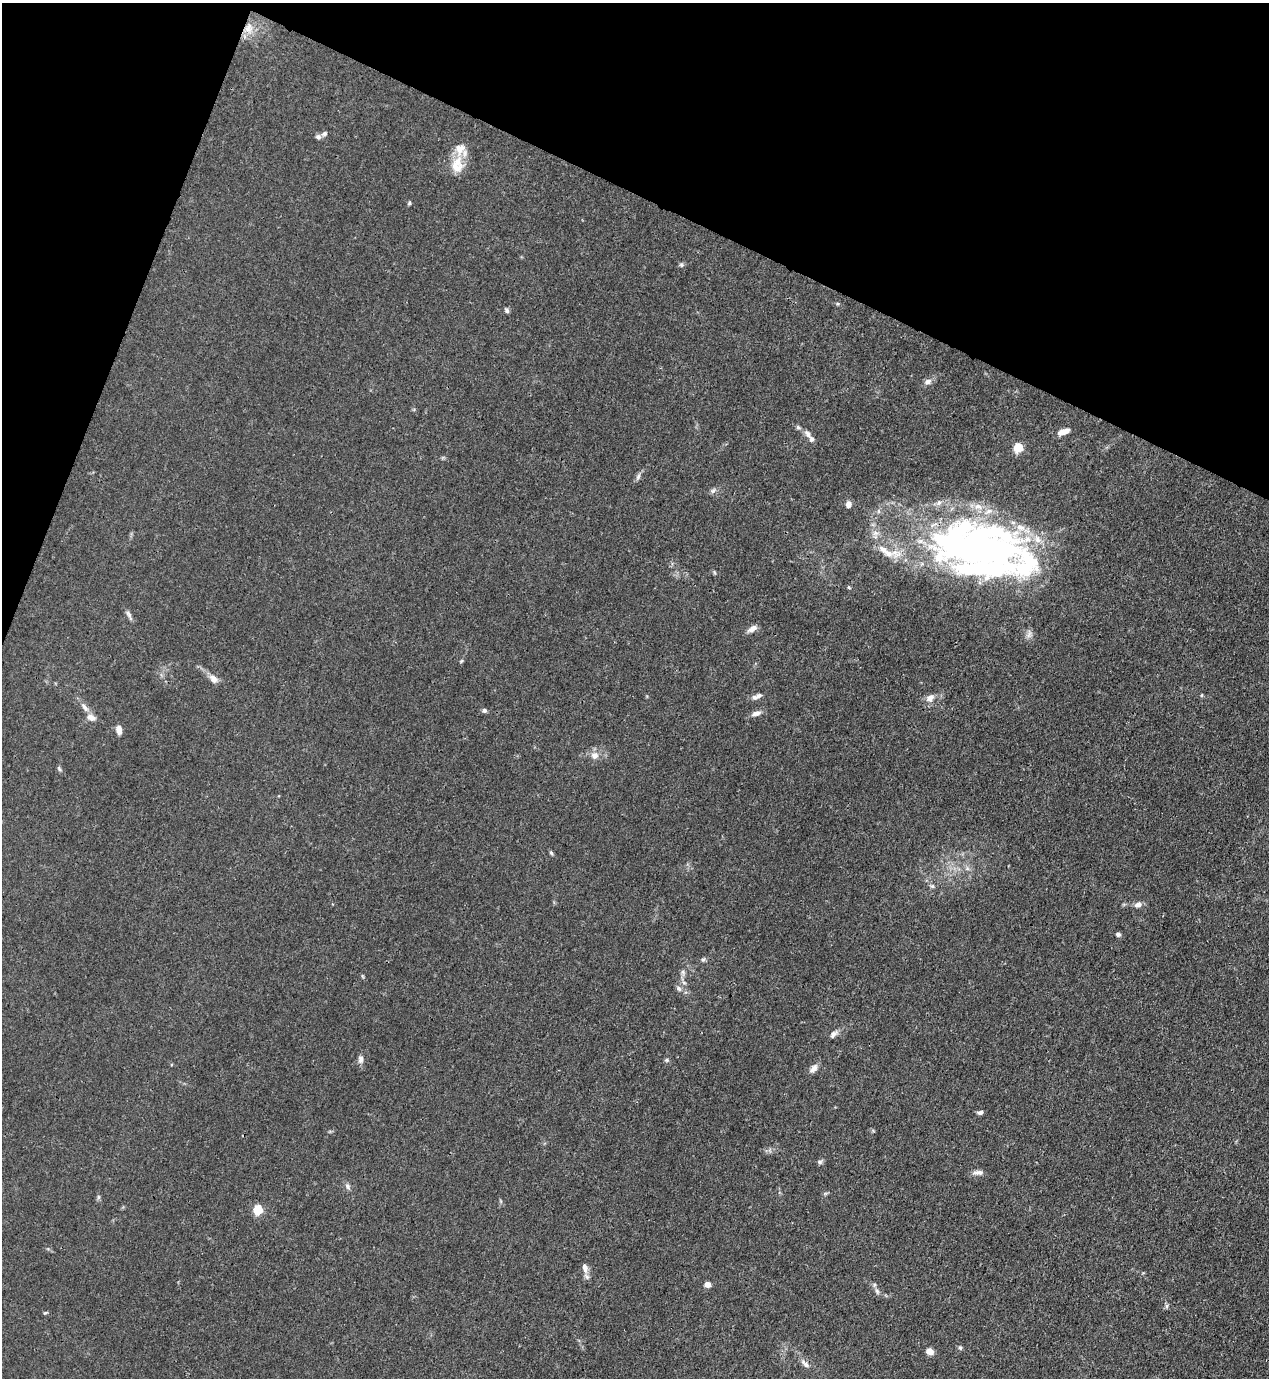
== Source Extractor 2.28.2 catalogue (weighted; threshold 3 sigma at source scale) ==
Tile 2 of 4 x 4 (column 2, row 1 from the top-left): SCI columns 1489-2755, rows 4167-5542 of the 5645 x 5583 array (HDU 1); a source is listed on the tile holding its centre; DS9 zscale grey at full resolution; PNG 1271 x 1380 px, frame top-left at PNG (2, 3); no overlay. Shown black and unused: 19% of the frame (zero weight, under 3 of 4 exposures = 7% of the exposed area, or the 3 px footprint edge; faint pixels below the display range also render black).
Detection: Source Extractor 2.28.2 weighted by HDU 2 'WHT'; one run over the whole footprint, this tile lists its part. Background 0.0182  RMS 0.0026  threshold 0.0115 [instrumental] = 3 sigma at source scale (4.5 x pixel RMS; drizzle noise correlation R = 1.50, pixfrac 1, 0.05/0.05 arcsec/px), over >= 5 px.
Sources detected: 74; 2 inside a brighter object's white glare — not listed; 13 inside a brighter listed object's ellipse — not listed separately; the other 59 listed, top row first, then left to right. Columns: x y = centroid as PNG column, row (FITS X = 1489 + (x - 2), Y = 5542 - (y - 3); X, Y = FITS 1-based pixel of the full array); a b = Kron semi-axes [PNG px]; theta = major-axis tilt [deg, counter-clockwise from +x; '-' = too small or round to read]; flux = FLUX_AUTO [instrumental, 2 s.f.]
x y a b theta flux
248 28 16 13 -89 3.7
318 137 8 6 -14 0.7
457 162 19 12 53 4.4
409 203 5 4 - 0.35
681 265 6 5 - 0.46
837 304 5 4 - 0.3
507 310 7 5 -60 0.57
928 382 9 7 29 1.2
798 427 7 5 -30 0.52
1064 432 12 5 18 2.3
808 434 12 7 -57 1.2
1018 448 5 5 - 14
638 476 11 5 66 0.76
713 491 7 6 - 0.64
848 504 7 6 - 1.2
974 549 97 61 -22 130
883 550 14 9 -41 2.3
714 572 6 4 -71 0.31
849 587 5 3 - 0.36
129 615 16 5 -63 0.86
752 628 12 6 32 1.5
1029 635 9 6 81 0.97
461 661 6 4 70 0.32
213 679 11 8 -45 1.8
759 695 9 6 18 0.78
1202 695 5 3 - 0.25
930 698 11 7 43 1.6
85 707 14 6 -51 1.4
484 710 5 5 - 0.61
756 713 12 6 19 1.4
91 717 12 7 -24 1.6
119 729 11 6 -81 1.4
595 755 11 10 - 1.8
59 769 8 4 -67 0.41
551 853 6 4 -45 0.41
932 886 6 6 - 0.51
1138 905 9 7 30 1.1
1118 934 5 5 - 0.69
703 960 6 5 - 0.43
683 972 8 6 -70 0.66
679 988 8 6 -48 0.77
833 1034 12 6 43 1.1
361 1059 11 7 -88 0.99
666 1060 6 5 - 0.4
813 1069 13 7 53 1.4
980 1112 7 4 16 0.78
819 1162 7 5 -1 0.55
978 1172 15 6 1 1.2
348 1186 9 6 -60 0.74
98 1197 6 4 72 0.4
258 1210 5 5 - 16
585 1268 13 7 -78 1.7
707 1284 4 4 - 3.5
877 1291 7 5 -47 0.64
1167 1306 7 4 89 0.43
45 1313 5 5 - 0.3
960 1348 7 5 -62 0.45
930 1351 6 5 - 2.7
805 1364 14 6 -40 1.2
Overlapping masked pixels (flux is a lower limit): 2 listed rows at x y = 248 28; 974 549